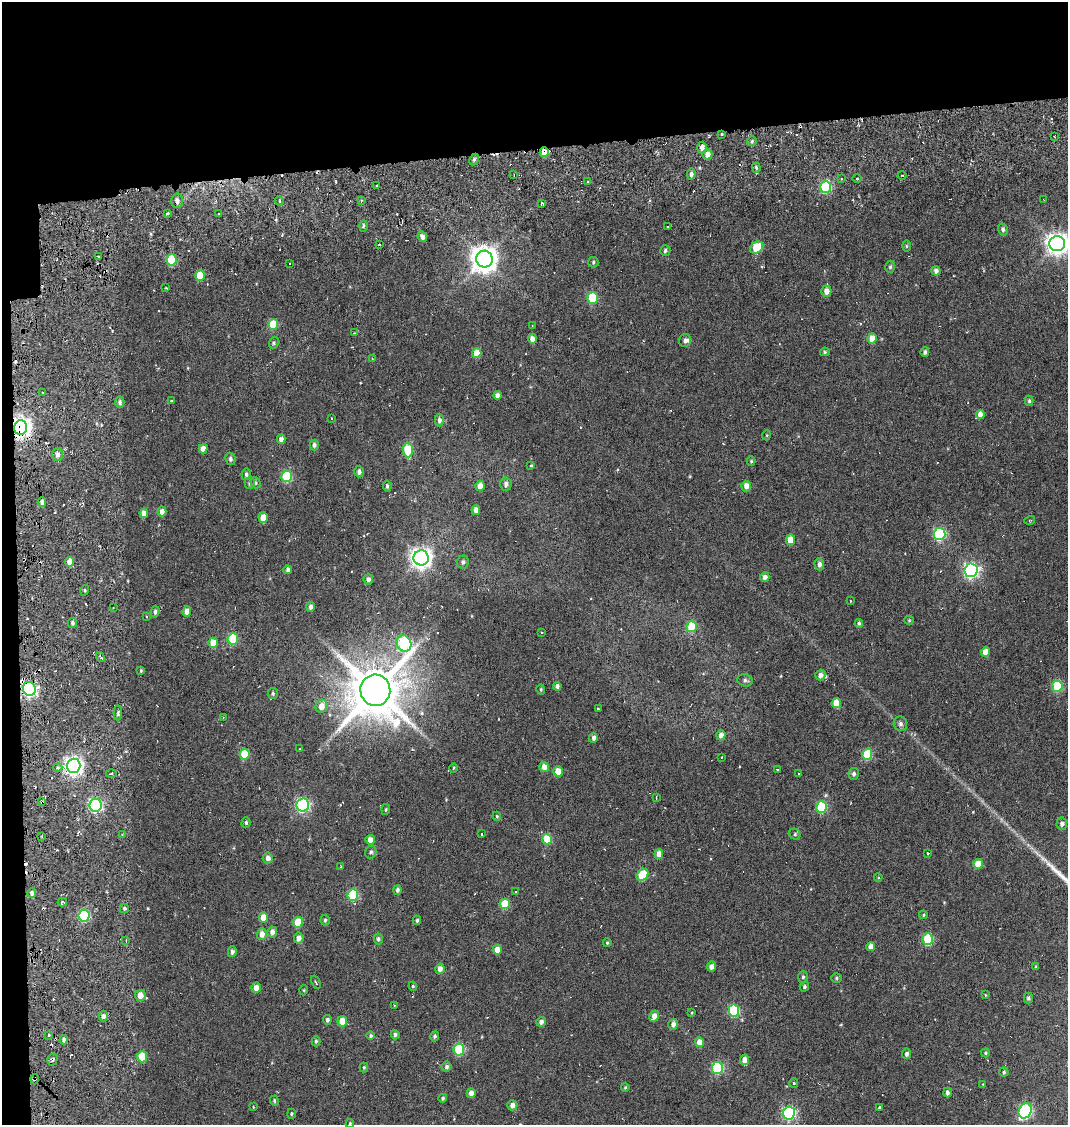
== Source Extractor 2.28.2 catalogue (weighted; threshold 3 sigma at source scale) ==
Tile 1 of 2 x 2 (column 1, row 1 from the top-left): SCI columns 96-1161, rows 1223-2345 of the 2322 x 2444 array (HDU 1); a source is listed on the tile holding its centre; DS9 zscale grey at full resolution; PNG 1070 x 1127 px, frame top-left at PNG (2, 2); each listed source drawn as its Kron ellipse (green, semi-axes under 4 px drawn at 4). Shown black and unused: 15% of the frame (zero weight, under 6 of 12 exposures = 14% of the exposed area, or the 3 px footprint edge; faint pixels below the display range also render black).
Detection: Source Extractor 2.28.2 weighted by HDU 2 'WHT'; one run over the whole footprint, this tile lists its part. Background 0.041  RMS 0.012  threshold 0.0482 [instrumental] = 3 sigma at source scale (4.09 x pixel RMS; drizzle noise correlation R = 1.36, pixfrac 0.8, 0.0396/0.0396 arcsec/px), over >= 5 px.
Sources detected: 277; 31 cosmic-ray / hot-pixel residue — neither listed nor drawn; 2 inside a brighter listed object's ellipse — not listed separately; the other 244 listed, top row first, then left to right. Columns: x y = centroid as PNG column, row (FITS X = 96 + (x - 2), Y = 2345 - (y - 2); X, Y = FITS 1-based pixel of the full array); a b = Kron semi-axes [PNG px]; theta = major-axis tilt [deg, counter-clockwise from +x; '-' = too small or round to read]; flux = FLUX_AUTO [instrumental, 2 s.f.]
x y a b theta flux
721 134 3 3 - 4.1
1055 137 3 2 - 1.1
752 141 5 5 - 1.7
702 148 6 5 - 4.6
544 152 5 4 - 14
707 154 5 5 - 6.8
474 159 6 4 64 2.4
756 168 5 3 - 1.6
691 174 6 4 81 3
514 175 2 2 - 0.8
902 175 4 3 - 1.1
857 178 5 3 - 0.91
841 179 3 3 - 1.1
588 182 4 3 - 1.5
376 186 3 2 - 1.3
826 187 6 5 - 110
361 200 4 2 - 0.92
1044 200 3 2 - 0.84
177 201 7 6 - 4.5
279 201 5 3 - 1.1
541 204 3 3 - 3.2
167 214 3 3 - 1.3
218 214 2 2 - 0.97
363 226 6 4 88 1.6
668 227 3 2 - 0.73
1003 229 6 4 -76 2.5
422 237 5 4 - 3.9
1057 244 8 7 - 780
379 245 3 2 - 0.79
906 246 6 4 90 1.3
757 247 7 5 35 42
665 251 5 5 - 2.3
98 257 3 2 - 1.9
484 259 8 8 - 1400
171 260 6 5 - 55
593 262 5 5 - 1.7
289 263 2 2 - 0.93
890 267 6 4 74 1.9
936 271 5 4 - 3.9
200 275 5 4 - 25
166 288 3 2 - 0.91
826 291 5 5 - 7.6
592 298 5 5 - 62
273 324 5 5 - 37
532 326 2 2 - 0.69
354 333 3 3 - 0.66
872 338 5 4 - 15
532 339 5 4 - 6
685 341 6 6 - 3.5
274 343 6 4 71 1.7
825 352 5 4 - 1.6
925 352 5 4 - 2.7
477 353 5 4 - 14
372 358 3 3 - 0.61
43 392 4 2 - 1
497 395 4 4 - 4.7
171 400 3 2 - 0.65
1029 401 5 4 - 1.6
120 402 6 4 -89 2.9
980 414 4 4 - 8.1
331 418 3 2 - 0.71
439 420 6 4 -89 3.5
21 428 7 6 - 640
767 435 5 3 - 0.93
281 439 4 4 - 5.2
314 445 5 4 - 2.9
203 449 5 4 - 7.2
408 450 7 5 -87 38
57 454 6 5 - 4
230 459 6 5 - 2.8
751 461 5 4 - 1.3
531 466 3 3 - 2.9
359 472 6 4 88 3.4
246 474 6 5 - 2.1
287 476 6 5 - 61
250 483 6 5 - 2.8
255 483 5 5 - 1.8
506 484 7 6 - 4.2
387 486 5 4 - 1.9
480 486 5 4 - 7.4
746 486 5 5 - 7.3
42 502 4 4 - 3.2
476 510 5 4 - 5.9
162 512 5 4 - 6.1
144 513 5 4 - 8.9
263 518 5 4 - 13
1030 520 5 3 - 0.92
940 534 6 6 - 110
790 540 5 4 - 14
421 558 7 7 - 720
70 562 5 4 - 9.1
463 562 6 6 - 3
819 564 6 5 - 4.2
288 570 4 3 - 3.3
971 570 6 6 - 290
765 577 5 4 - 4.9
368 579 5 4 - 3.4
85 590 5 3 - 1
850 601 3 2 - 0.94
311 607 5 4 - 3.8
113 608 2 2 - 0.95
187 611 5 4 - 8.1
155 612 6 4 83 2.5
147 616 3 2 - 1.4
909 620 5 4 - 1.3
72 623 5 4 - 2.5
859 623 4 4 - 2
692 627 5 5 - 44
541 632 3 2 - 1
233 639 5 5 - 58
213 643 5 4 - 16
404 643 8 7 - 110
985 652 4 4 - 15
101 657 5 3 - 2.4
141 671 4 3 - 1.3
820 675 5 5 - 4.8
745 680 7 6 - 2.8
557 686 4 4 - 3.5
1057 686 5 5 - 63
29 689 7 6 - 260
541 689 5 4 - 1.3
375 690 15 15 - 6500
273 694 5 5 - 1.9
836 703 5 4 - 22
321 706 7 6 - 8.8
598 709 3 2 - 1.5
118 713 7 3 87 2.3
223 717 3 3 - 0.79
900 724 7 6 - 3.5
721 735 5 4 - 5.7
593 738 5 4 - 3.4
300 749 2 2 - 0.68
244 754 5 5 - 36
867 754 5 5 - 49
722 757 2 2 - 0.67
74 766 7 6 - 480
544 767 5 4 - 8.8
58 768 5 4 - 1.7
453 768 4 3 - 1.1
778 769 3 3 - 3
558 771 5 4 - 17
111 774 5 3 - 1.6
799 774 3 3 - 1
854 774 6 5 - 3.2
656 797 3 2 - 1.3
42 802 4 3 - 3.9
96 805 6 6 - 180
303 805 7 6 - 180
821 807 6 5 - 76
386 809 5 3 - 1.1
497 816 4 3 - 1
246 823 5 4 - 1.9
1062 824 6 5 - 4
481 834 3 3 - 1.4
795 834 6 5 - 1.9
122 835 3 2 - 1.6
42 836 3 2 - 1.5
547 839 5 5 - 39
370 840 5 4 - 8.6
371 852 6 5 - 2.8
928 853 3 2 - 1.2
659 854 5 4 - 9
268 858 5 5 - 4.6
978 864 5 4 - 17
341 867 3 2 - 1.2
642 875 6 5 - 39
878 877 4 3 - 1.4
397 890 5 4 - 2.6
516 892 3 3 - 1.1
32 893 5 4 - 3.5
353 895 6 5 - 78
62 902 5 4 - 1.8
505 904 5 5 - 40
124 908 4 4 - 1.7
84 915 6 5 - 100
923 915 4 4 - 1.3
263 918 5 4 - 17
325 920 5 4 - 1.9
417 920 5 3 - 1.7
298 922 5 5 - 26
272 932 5 4 - 5.6
262 934 6 5 - 7.1
299 938 5 5 - 5.5
378 939 5 4 - 2.5
928 939 6 5 - 68
126 940 2 2 - 1
607 943 4 3 - 1.2
871 946 4 4 - 8.9
497 950 5 4 - 8.5
232 952 5 4 - 3.3
711 967 5 4 - 5.2
1036 967 4 4 - 1.2
440 969 5 4 - 5.5
803 977 6 5 - 1.8
836 978 5 4 - 1.6
316 982 7 3 -66 1.3
413 986 4 4 - 1
804 987 5 4 - 1.8
256 988 5 4 - 7.3
304 990 5 3 - 0.88
140 995 6 5 - 11
985 995 3 3 - 1.1
1028 998 5 4 - 2.1
394 1005 2 2 - 1
734 1011 6 5 - 88
692 1012 3 3 - 1.5
103 1016 5 4 - 4.2
654 1016 6 4 59 8.1
327 1020 4 4 - 2.6
342 1021 5 4 - 15
541 1022 5 4 - 4.4
673 1024 5 5 - 4.9
48 1035 4 2 - 1.2
395 1035 5 4 - 2.2
371 1036 4 4 - 1.7
435 1036 5 4 - 2.2
64 1040 5 4 - 2.8
316 1041 5 4 - 1.7
699 1042 5 4 - 12
459 1050 6 5 - 71
985 1053 4 4 - 1.3
907 1054 5 4 - 3.4
142 1057 5 5 - 36
52 1059 6 5 - 2.3
745 1060 5 4 - 8.2
364 1067 5 4 - 1.2
447 1067 5 5 - 2.8
717 1068 6 5 - 91
1004 1072 4 4 - 1.8
35 1079 5 3 - 1.1
794 1083 4 4 - 1.1
983 1084 3 2 - 1
625 1087 4 3 - 1.2
947 1092 5 4 - 2.8
471 1093 5 4 - 6.8
443 1098 4 4 - 1.7
274 1101 5 4 - 1.6
512 1105 5 5 - 5.1
253 1107 3 2 - 1.6
879 1108 4 3 - 3.4
1025 1111 8 6 65 140
789 1113 6 6 - 170
291 1114 5 3 - 1.2
350 1124 4 3 - 1.2
Overlapping masked pixels (flux is a lower limit): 7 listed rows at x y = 544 152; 177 201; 21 428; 29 689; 42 802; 52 1059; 35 1079
Isophote crosses this tile's border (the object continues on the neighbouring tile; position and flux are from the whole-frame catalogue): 2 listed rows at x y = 1057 244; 350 1124